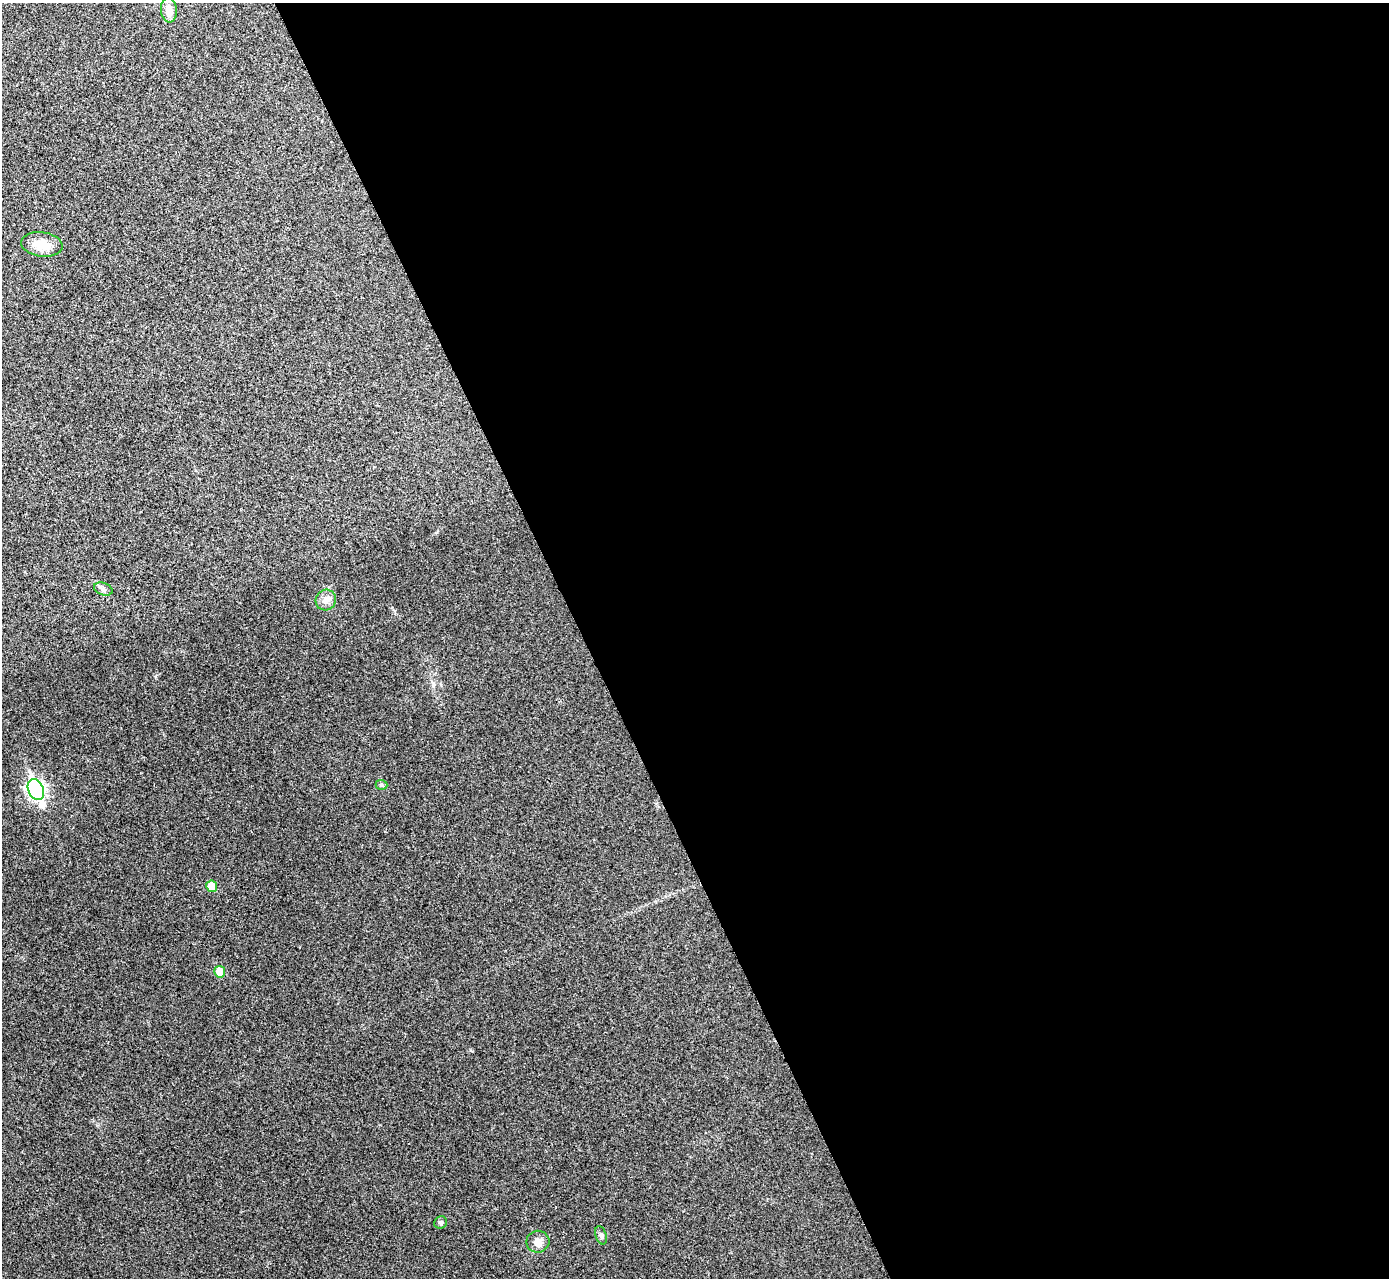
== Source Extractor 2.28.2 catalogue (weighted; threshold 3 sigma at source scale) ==
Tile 8 of 4 x 4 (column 4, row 2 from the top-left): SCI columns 4167-5553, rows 2710-3985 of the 5559 x 5548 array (HDU 1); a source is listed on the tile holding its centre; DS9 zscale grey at full resolution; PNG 1391 x 1280 px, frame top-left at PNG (2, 3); each listed source drawn as its Kron ellipse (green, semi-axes under 4 px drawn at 4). Shown black and unused: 58% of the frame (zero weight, under 3 of 4 exposures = <1% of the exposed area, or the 3 px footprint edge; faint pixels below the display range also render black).
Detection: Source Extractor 2.28.2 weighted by HDU 2 'WHT'; one run over the whole footprint, this tile lists its part. Background 0.0488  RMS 0.0067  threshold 0.0301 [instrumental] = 3 sigma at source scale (4.5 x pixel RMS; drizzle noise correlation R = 1.50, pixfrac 1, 0.05/0.05 arcsec/px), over >= 5 px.
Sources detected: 11; all 11 listed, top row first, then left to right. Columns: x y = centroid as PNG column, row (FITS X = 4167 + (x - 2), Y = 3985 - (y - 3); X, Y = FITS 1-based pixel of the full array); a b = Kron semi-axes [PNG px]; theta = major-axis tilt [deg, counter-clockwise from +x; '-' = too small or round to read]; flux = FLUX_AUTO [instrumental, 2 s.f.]
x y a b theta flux
169 10 12 8 -85 6.3
42 244 21 12 -7 12
103 589 10 6 -21 2.1
326 600 11 9 50 4.2
381 785 6 5 - 1.1
36 790 11 7 -67 210
212 886 6 5 - 9.1
220 972 6 5 - 11
441 1222 6 6 - 1.5
601 1235 9 5 -73 1.8
538 1242 11 11 - 5.1